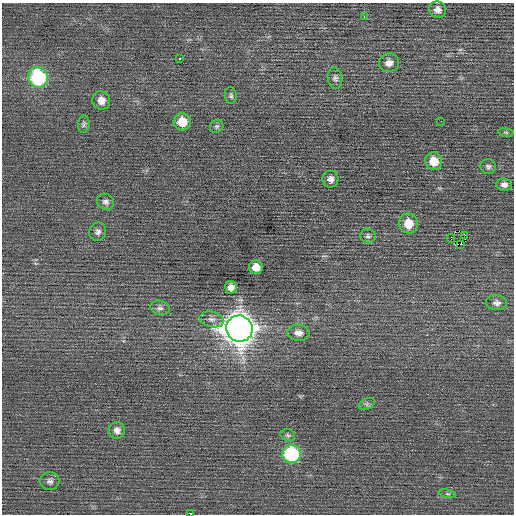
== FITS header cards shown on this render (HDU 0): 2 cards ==
NAXIS1  =                  512 / Axis length
NAXIS2  =                  512 / Axis length

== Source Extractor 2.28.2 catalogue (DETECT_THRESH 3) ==
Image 512 x 512 px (HDU 0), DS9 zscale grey, 1 PNG px = 1 image px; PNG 516 x 516 px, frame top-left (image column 1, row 512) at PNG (2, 3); each listed source drawn as its Kron ellipse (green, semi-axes under 4 px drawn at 4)
Background 0.0449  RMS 0.7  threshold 2.1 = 3 sigma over >= 5 px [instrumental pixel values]
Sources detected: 39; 1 with non-positive FLUX_AUTO (blend fragments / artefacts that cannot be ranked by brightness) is neither listed nor drawn; the other 38 listed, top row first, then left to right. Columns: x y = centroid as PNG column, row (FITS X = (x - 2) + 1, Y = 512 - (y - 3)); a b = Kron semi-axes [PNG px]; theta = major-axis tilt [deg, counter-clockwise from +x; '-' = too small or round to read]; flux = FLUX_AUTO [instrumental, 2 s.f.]
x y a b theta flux
438 10 8 8 - 240
364 17 3 2 - 88
180 58 3 2 - 390
389 63 10 9 - 300
38 77 10 9 - 4700
335 78 10 7 -82 160
231 95 8 6 -86 100
101 100 9 9 - 360
441 121 2 2 - 93
182 122 9 8 - 840
84 124 8 5 82 110
217 126 7 6 - 97
506 132 8 4 -9 68
434 161 9 8 - 640
488 167 8 7 - 130
330 179 8 8 - 240
504 185 8 6 -6 190
106 202 9 7 -34 170
409 223 10 9 - 730
98 232 9 8 - 180
465 235 3 3 - 960
368 236 8 7 - 130
451 238 4 2 - 2200
461 244 3 2 - 67
256 267 7 7 - 450
231 287 6 6 - 310
497 303 10 7 -3 200
160 308 9 7 -14 170
212 319 12 7 -15 260
239 329 13 13 - 71000
298 333 11 8 -6 310
367 404 8 5 25 100
117 430 8 8 - 240
288 435 7 5 -14 93
292 454 9 9 - 4600
50 481 9 9 - 180
447 494 8 4 -9 80
191 514 3 2 - 1100
At the frame edge (FLAGS 8, measured only in part): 1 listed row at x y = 191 514
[1 non-positive-flux detection neither listed nor drawn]